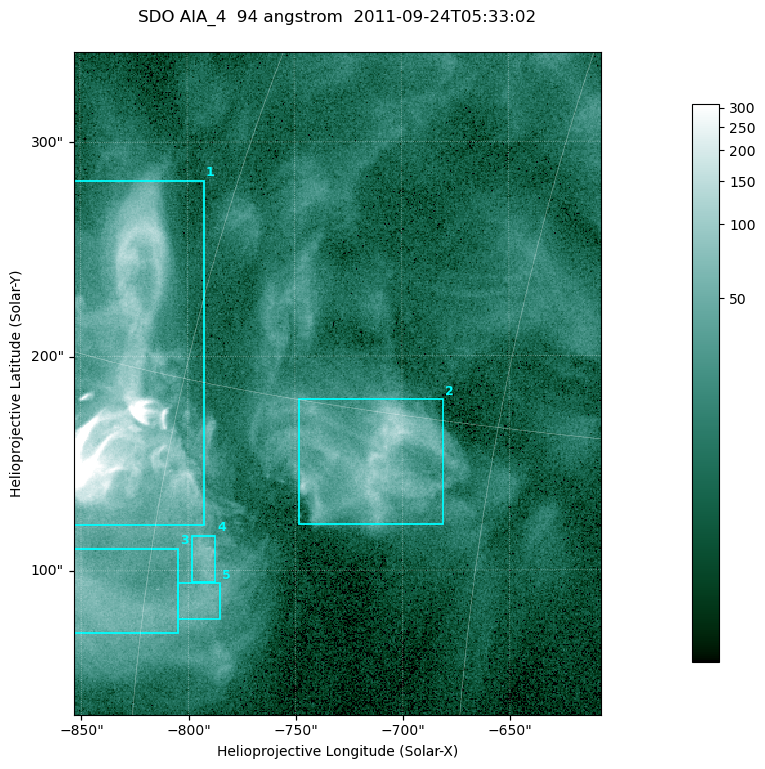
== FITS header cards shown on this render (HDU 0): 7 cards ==
TELESCOP= 'SDO     '           /
INSTRUME= 'AIA_4   '           /
WAVELNTH=                   94 /
WAVEUNIT= 'angstrom'           /
DATE-OBS= '2011-09-24T05:33:02.12' /
CTYPE1  = 'HPLN-TAN'           /
CTYPE2  = 'HPLT-TAN'           /

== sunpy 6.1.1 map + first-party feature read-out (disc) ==
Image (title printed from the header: SDO AIA_4  94 angstrom  2011-09-24T05:33:02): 410 x 515 px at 0.6 arcsec/px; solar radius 956 arcsec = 1593 px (partial field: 2.6% of the solar disc is inside the frame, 100% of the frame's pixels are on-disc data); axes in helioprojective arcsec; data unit not stated in the header (colour bar unlabelled)
Pointing: header CRPIX1/2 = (2058.48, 2043.05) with CRVAL1/2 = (0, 0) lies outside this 410 x 515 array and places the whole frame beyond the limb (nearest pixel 1.41 R_sun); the SolarSoft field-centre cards XCEN/YCEN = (-730.2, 187.2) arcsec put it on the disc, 1313 arcsec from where CRPIX/CRVAL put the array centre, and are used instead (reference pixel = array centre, CRVAL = XCEN/YCEN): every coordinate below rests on XCEN/YCEN
Orientation: roll -0.138 deg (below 1 deg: not rotated)
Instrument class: DISC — disc imager (sunpy class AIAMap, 94 A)
Bright regions (active regions / flare kernels): reference = the on-disc median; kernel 3 px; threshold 5 sigma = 37.9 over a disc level ~10.8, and >= 1.15x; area >= 211 px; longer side >= 5 px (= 3 arcsec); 5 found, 5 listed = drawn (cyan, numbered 1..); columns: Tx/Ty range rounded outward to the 2 arcsec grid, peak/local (2 s.f.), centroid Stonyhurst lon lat
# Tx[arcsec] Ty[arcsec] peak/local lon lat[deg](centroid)
1 -854..-792 120..282 127 -63 +14
2 -750..-680 120..180 13 -50 +14
3 -854..-804 70..112 7 -62 +8
4 -798..-786 94..116 7.1 -57 +10
5 -806..-784 76..94 5.8 -57 +9